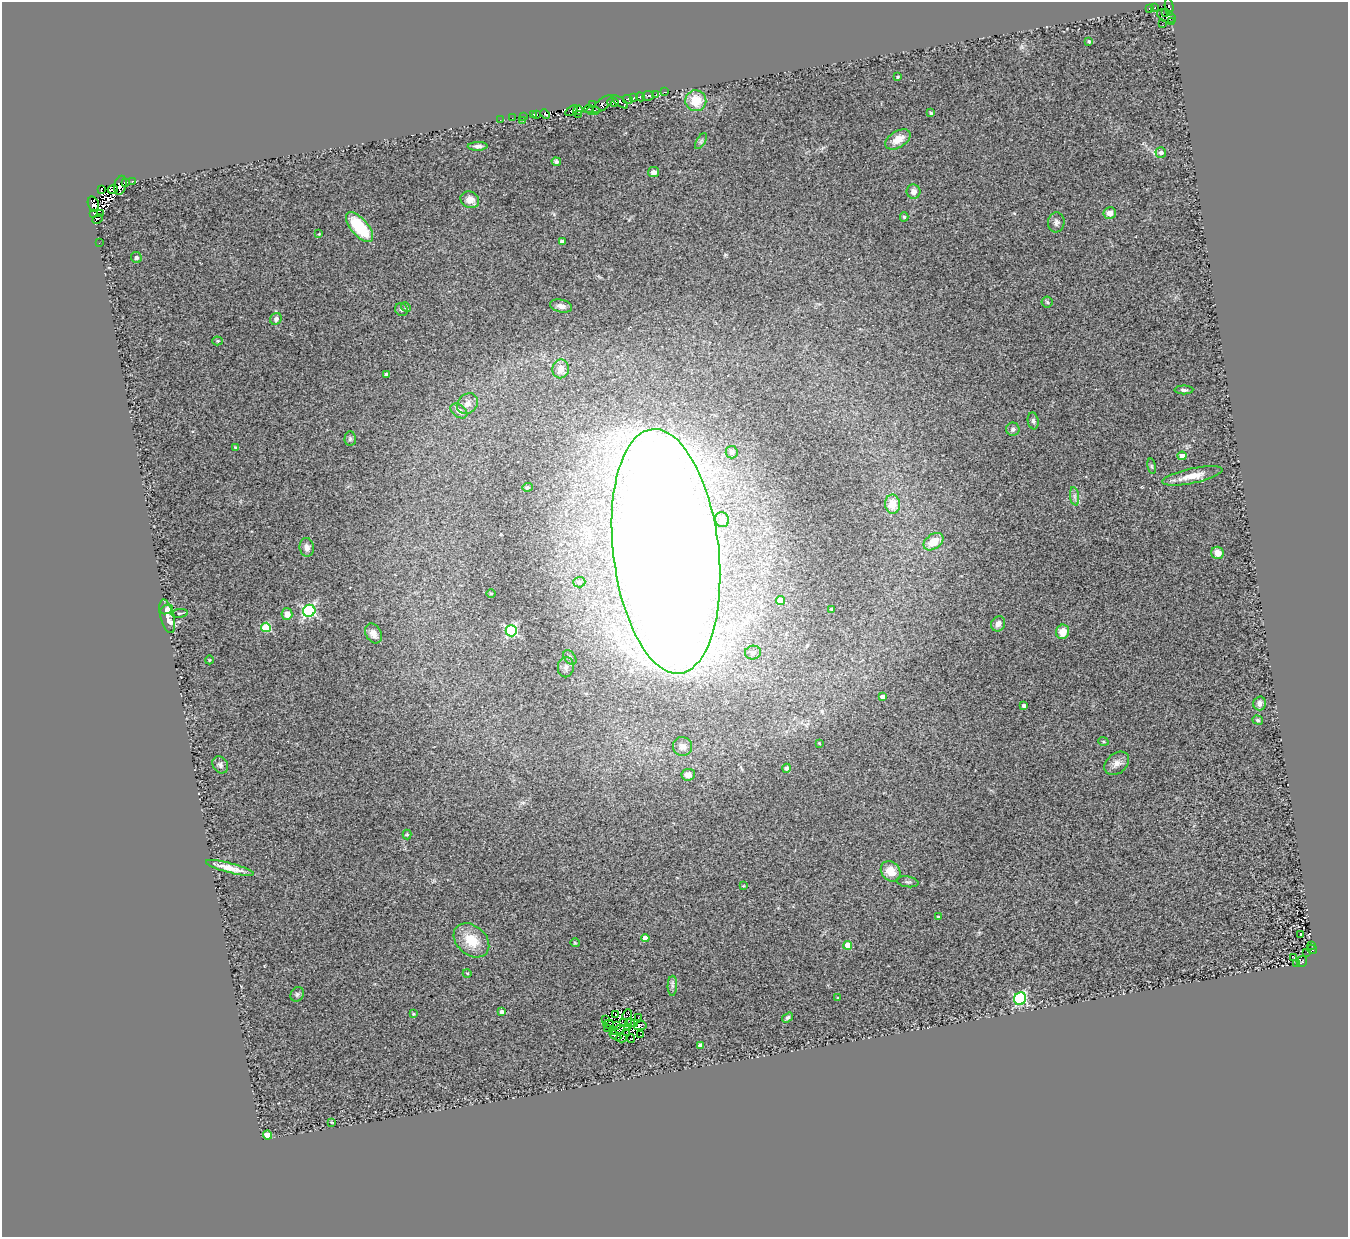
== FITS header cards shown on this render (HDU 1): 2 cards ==
NAXIS1  =                 1346
NAXIS2  =                 1235

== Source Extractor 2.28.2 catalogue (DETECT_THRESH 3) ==
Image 1346 x 1235 px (HDU 1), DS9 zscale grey, 1 PNG px = 1 image px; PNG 1350 x 1239 px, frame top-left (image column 1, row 1235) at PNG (2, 2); each listed source drawn as its Kron ellipse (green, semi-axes under 4 px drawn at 4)
Background 0.625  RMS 0.23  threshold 0.693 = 3 sigma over >= 5 px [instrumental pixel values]
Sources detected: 174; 14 with non-positive FLUX_AUTO (blend fragments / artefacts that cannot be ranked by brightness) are neither listed nor drawn; the other 160 listed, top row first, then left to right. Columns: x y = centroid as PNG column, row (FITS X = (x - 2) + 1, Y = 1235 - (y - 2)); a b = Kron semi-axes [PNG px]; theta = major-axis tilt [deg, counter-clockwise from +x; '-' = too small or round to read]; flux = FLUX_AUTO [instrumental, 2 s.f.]
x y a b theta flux
1169 7 9 4 -85 80
1150 8 3 3 - 35
1155 8 3 2 - 63
1165 12 4 4 - 69
1166 16 10 5 -25 130
1172 22 3 3 - 53
1162 23 2 2 - 11
1089 41 3 2 - 18
897 77 3 3 - 23
665 92 4 2 - 26
656 95 3 2 - 250
648 96 6 5 - 310
640 97 4 3 - 290
634 98 3 2 - 53
628 99 5 3 - 120
696 101 10 10 - 320
613 102 6 4 -15 600
620 102 9 3 -36 1500
592 104 4 2 - 46
603 104 12 5 38 740
589 109 5 2 - 190
578 110 5 4 - 220
593 110 7 3 0 120
572 111 7 3 36 110
931 113 4 3 - 23
533 114 3 3 - 70
537 114 3 2 - 75
545 114 5 3 - 460
578 114 3 2 - 63
524 116 3 2 - 17
512 118 3 2 - 18
500 120 3 2 - 13
523 120 3 2 - 43
898 139 14 8 31 190
701 141 9 3 58 26
478 146 10 4 2 54
1161 153 5 5 - 65
556 162 5 4 - 35
654 172 6 5 - 66
132 181 3 3 - 140
126 182 4 3 - 280
120 185 9 6 75 1200
113 189 5 3 - 190
101 190 3 2 - 20
914 192 7 7 - 85
470 200 10 8 -29 150
93 204 8 5 -75 220
93 213 3 2 - 57
1110 213 6 6 - 94
100 214 2 2 - 130
904 217 4 4 - 23
97 219 5 2 - 4.7
1056 222 10 8 84 57
359 227 18 8 -49 800
319 234 3 3 - 11
562 241 4 4 - 62
99 243 2 2 - 25
136 258 5 5 - 29
1047 302 5 5 - 24
561 306 11 6 -12 76
406 307 5 4 - 19
401 309 7 6 - 39
276 319 6 5 - 43
218 341 5 4 - 19
561 369 9 8 - 130
386 374 3 3 - 29
1184 390 9 4 0 42
467 404 11 9 40 95
459 411 9 6 -35 83
1033 421 8 5 -82 37
1013 429 6 6 - 49
350 439 7 5 88 30
236 448 4 3 - 28
732 452 6 6 - 67
1182 456 4 4 - 160
1152 466 8 4 -81 23
1192 476 31 7 12 240
527 487 5 4 - 21
1075 496 9 4 -82 47
892 504 9 7 -87 220
722 520 7 7 - 84
934 542 11 7 36 210
307 547 9 7 -85 80
666 551 123 53 -83 100000
1217 553 6 6 - 86
579 582 6 5 - 34
491 593 4 3 - 14
780 600 4 4 - 220
167 609 6 3 25 30
832 609 4 3 - 43
309 611 6 6 - 2500
180 613 8 3 5 20
287 614 6 5 - 130
167 616 17 7 -76 170
998 624 8 7 - 78
266 627 5 4 - 720
511 631 6 5 - 2100
1063 632 7 6 - 180
373 633 10 7 -59 100
753 652 8 7 - 81
570 658 8 5 -51 41
209 660 4 3 - 11
566 667 10 8 82 71
883 697 4 4 - 140
1260 703 7 6 - 73
1024 706 4 4 - 66
1258 720 5 4 - 23
1103 741 5 3 - 19
819 743 3 3 - 11
683 746 9 9 - 72
1117 763 14 10 39 120
220 765 9 7 -55 59
786 768 4 4 - 29
688 775 7 6 - 65
407 835 5 4 - 18
230 868 24 5 -14 170
891 871 11 9 -50 220
907 882 11 5 -9 42
743 886 4 4 - 14
938 917 3 3 - 28
1301 935 2 2 - 11
645 938 4 4 - 130
471 940 20 14 -41 370
575 943 5 3 - 12
848 945 4 4 - 280
1312 945 3 3 - 49
1312 949 5 3 - 130
1307 952 3 2 - 33
1294 957 3 2 - 9.8
1302 961 5 5 - 85
1296 963 2 2 - 3
467 973 4 3 - 13
672 986 10 4 89 43
297 994 7 6 - 34
838 997 3 2 - 12
1020 999 6 6 - 2300
502 1012 4 4 - 43
413 1014 3 3 - 18
615 1014 2 2 - 20
627 1015 6 2 49 13
788 1017 6 4 34 32
638 1018 2 2 - 21
606 1020 4 2 - 19
623 1023 3 2 - 11
630 1023 4 2 - 9.9
635 1023 3 2 - 40
609 1024 5 3 - 56
617 1025 3 2 - 17
640 1026 6 4 10 77
627 1027 3 2 - 20
607 1029 4 2 - 8.6
618 1030 7 2 21 7.8
627 1033 4 2 - 1.5
615 1035 6 3 -32 36
641 1035 2 2 - 15
622 1038 5 4 - 20
631 1039 4 2 - 19
700 1045 4 4 - 49
332 1122 3 2 - 12
267 1135 4 4 - 220
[14 non-positive-flux detections neither listed nor drawn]